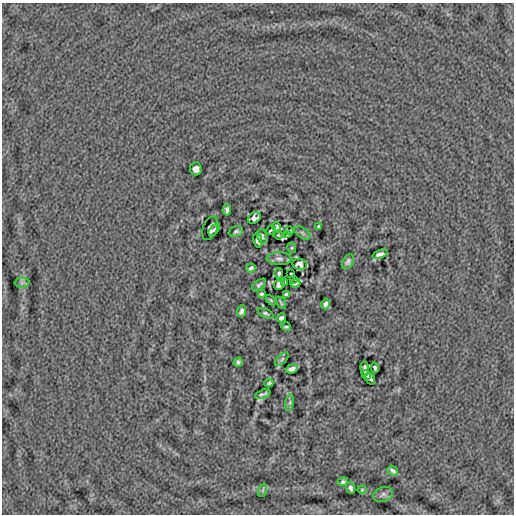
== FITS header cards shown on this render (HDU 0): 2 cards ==
NAXIS1  =                  512
NAXIS2  =                  512

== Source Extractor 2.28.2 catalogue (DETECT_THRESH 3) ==
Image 512 x 512 px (HDU 0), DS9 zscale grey, 1 PNG px = 1 image px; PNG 516 x 516 px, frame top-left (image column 1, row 512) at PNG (2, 3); each listed source drawn as its Kron ellipse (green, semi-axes under 4 px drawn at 4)
Background -4.42e-05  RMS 0.0039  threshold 0.0117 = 3 sigma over >= 5 px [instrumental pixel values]
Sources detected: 55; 1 with non-positive FLUX_AUTO (blend fragments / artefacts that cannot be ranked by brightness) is neither listed nor drawn; the other 54 listed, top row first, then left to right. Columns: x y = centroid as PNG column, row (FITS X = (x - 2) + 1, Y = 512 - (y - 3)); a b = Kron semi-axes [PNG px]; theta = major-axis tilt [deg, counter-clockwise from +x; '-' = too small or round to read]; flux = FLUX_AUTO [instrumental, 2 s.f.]
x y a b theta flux
196 169 6 6 - 0.8
227 210 6 4 83 0.71
254 218 7 5 31 0.82
277 227 5 2 - 0.36
319 227 4 3 - 0.41
210 228 12 7 69 0.39
214 230 7 3 51 0.51
271 230 5 2 - 0.28
236 231 7 5 18 0.55
289 231 4 3 - 0.29
302 233 9 5 -34 0.58
287 234 3 2 - 0.17
278 235 4 3 - 0.23
262 236 7 4 -73 0.39
258 240 8 4 -80 0.65
292 248 5 3 - 0.25
380 254 8 4 20 0.86
279 259 12 6 -2 0.87
348 262 8 5 59 0.69
300 264 7 5 -10 0.97
251 268 5 3 - 0.5
279 274 5 3 - 0.51
291 274 3 2 - 0.2
293 279 3 2 - 0.25
284 282 4 2 - 0.37
22 283 7 5 1 0.53
295 283 5 3 - 0.46
259 285 8 4 38 0.64
279 285 5 5 - 0.5
261 294 4 3 - 0.38
286 294 4 3 - 0.48
271 300 6 4 -45 0.29
281 303 7 2 -57 0.3
326 304 5 3 - 0.7
242 311 6 4 71 0.77
265 313 9 4 -25 0.47
281 318 5 4 - 0.64
286 327 5 2 - 0.36
282 359 8 4 45 0.46
238 362 5 4 - 0.59
375 368 5 3 - 0.42
292 369 6 4 20 0.93
365 369 7 3 -85 0.55
366 375 5 3 - 0.46
370 379 6 4 -56 0.53
269 383 4 3 - 0.38
263 394 8 3 21 0.51
290 403 8 4 81 0.59
392 471 6 3 -39 0.63
343 482 5 4 - 0.53
350 488 6 4 -67 0.59
263 490 7 4 71 0.44
362 490 4 4 - 0.27
383 494 10 7 19 0.97
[1 non-positive-flux detection neither listed nor drawn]